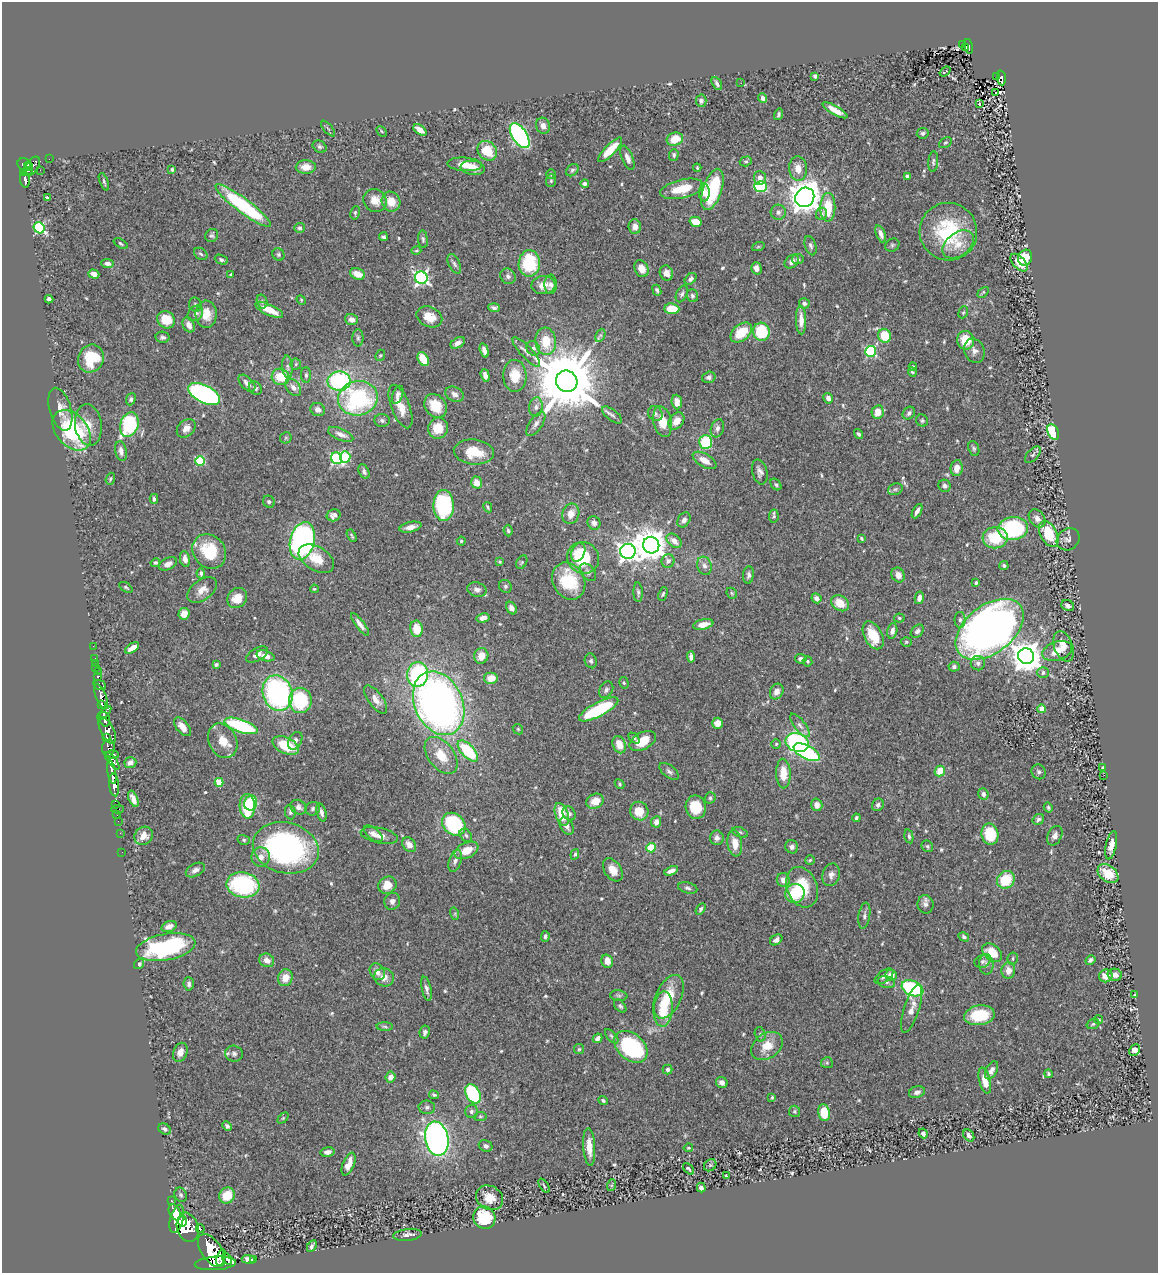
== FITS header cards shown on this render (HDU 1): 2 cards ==
NAXIS1  =                 1156
NAXIS2  =                 1271

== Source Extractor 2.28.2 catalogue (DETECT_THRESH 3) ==
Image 1156 x 1271 px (HDU 1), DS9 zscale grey, 1 PNG px = 1 image px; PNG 1160 x 1275 px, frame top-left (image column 1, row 1271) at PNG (2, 2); each listed source drawn as its Kron ellipse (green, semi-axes under 4 px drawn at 4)
Background 0.599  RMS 0.029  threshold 0.0866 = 3 sigma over >= 5 px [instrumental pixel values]
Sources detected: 578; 1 with non-positive FLUX_AUTO (blend fragments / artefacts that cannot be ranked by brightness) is neither listed nor drawn; of the other 577, the 500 brightest by FLUX_AUTO listed and drawn (77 fainter detections omitted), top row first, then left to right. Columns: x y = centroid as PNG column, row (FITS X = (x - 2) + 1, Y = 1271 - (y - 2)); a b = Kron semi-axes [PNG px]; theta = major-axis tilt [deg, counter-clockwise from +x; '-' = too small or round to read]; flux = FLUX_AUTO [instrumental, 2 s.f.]
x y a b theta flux
963 44 3 2 - 13
968 46 7 3 -76 70
966 47 3 3 - 14
945 72 6 3 37 38
815 76 4 3 - 3.8
996 77 3 2 - 8.7
1001 78 7 4 -85 130
717 83 7 4 -61 5.9
741 83 2 2 - 2.5
996 92 3 2 - 2.8
763 98 4 4 - 8.6
701 101 6 5 - 6.1
979 104 3 3 - 49
835 110 14 4 -30 19
779 114 6 4 74 3.6
543 126 8 7 - 12
328 128 9 3 -50 3.2
420 130 7 4 -37 21
382 131 6 3 -47 2.4
923 133 6 5 - 4.1
520 136 14 7 -57 430
675 139 8 6 18 34
945 143 7 4 29 2.8
320 147 7 5 -31 4.6
610 150 16 5 46 38
487 151 11 9 -49 56
674 155 6 4 87 4.3
627 158 13 5 -68 9.6
49 159 2 2 - 2.7
746 161 6 5 - 3.2
933 162 10 5 86 5
24 164 6 6 - 340
465 164 17 6 -4 27
29 166 4 3 - 160
32 166 11 6 56 430
306 167 10 7 1 20
473 168 12 7 -8 21
697 168 4 3 - 2.7
798 169 12 9 -84 20
40 170 2 2 - 7.7
172 170 3 3 - 3.2
572 170 7 5 44 4
28 171 5 3 - 68
24 173 3 3 - 150
551 174 5 5 - 2.9
907 176 4 3 - 3.8
760 178 7 6 - 12
25 179 8 4 -81 170
551 181 6 5 - 3.2
104 182 9 3 -69 3.2
585 184 4 4 - 5.5
761 187 6 5 - 180
682 189 22 9 13 54
712 189 21 9 72 120
704 192 9 5 89 16
805 197 10 9 - 3200
47 198 3 3 - 53
375 200 12 11 - 25
391 202 10 9 - 33
243 206 34 7 -37 210
828 207 14 7 89 60
778 212 7 7 - 6.8
355 213 7 4 80 3.3
821 214 6 5 - 8.1
695 222 6 5 - 27
635 227 7 6 - 13
39 228 6 5 - 210
299 228 5 5 - 4.5
948 232 29 28 - 160
881 234 9 4 -68 9.5
212 235 7 6 - 4.5
383 237 4 3 - 4
423 239 9 5 -84 4.5
121 243 8 4 -31 3.3
958 244 17 11 36 29
892 245 7 6 - 3.8
810 246 10 5 -72 6.1
758 247 6 4 19 2.6
416 251 5 3 - 2.3
201 254 7 5 -34 4
278 254 6 6 - 4
1025 258 8 7 - 30
798 259 6 5 - 3.3
221 260 7 4 -22 5.1
792 262 8 5 43 9.8
107 263 6 4 -7 9.4
529 263 13 10 89 110
1019 263 11 6 -47 29
454 264 11 5 -65 5.9
756 268 6 5 - 11
641 269 9 6 -66 18
666 273 8 6 -65 12
94 274 5 4 - 13
358 274 8 5 -20 25
231 275 3 3 - 5.9
508 276 8 7 - 6.5
421 278 6 6 - 510
691 279 7 4 45 6.8
551 284 10 6 -87 8
543 285 12 9 2 19
657 290 5 4 - 4
983 292 6 3 42 2.4
682 294 9 5 65 4.8
692 296 6 5 - 4.6
49 299 4 4 - 6.6
301 300 5 4 - 2.3
262 301 7 5 -75 4.1
804 303 5 5 - 5.5
195 305 7 6 - 4
494 308 6 4 -4 5.3
672 309 7 5 -6 46
269 310 15 5 -25 34
963 312 6 4 67 2.9
195 313 8 7 - 9.4
206 314 13 10 88 30
429 317 13 10 -24 33
351 319 6 5 - 9.2
166 320 9 8 - 45
801 320 14 5 -89 19
189 325 8 5 -65 12
761 332 9 8 - 97
741 333 12 8 40 49
600 335 7 4 65 4.1
885 336 7 6 - 51
162 337 7 5 -12 4.7
358 338 8 5 -90 4.6
966 340 9 8 - 43
546 341 14 10 -85 51
458 343 8 5 30 10
533 348 7 6 - 5.7
484 350 7 4 -73 9.1
870 351 5 5 - 200
974 351 12 10 -68 12
526 352 19 6 -47 11
380 355 6 4 67 2.4
91 358 14 12 61 79
423 359 7 5 -61 45
296 364 6 5 - 3.1
287 367 11 5 -86 7.4
913 367 4 3 - 3.6
912 372 5 3 - 2.6
306 375 8 5 -88 4.7
485 375 6 4 -73 9.7
515 376 16 11 -88 41
280 377 9 8 - 50
709 377 7 5 17 5.7
339 381 11 9 -2 270
567 381 11 10 - 23000
247 383 10 6 -45 9.5
293 387 9 6 -52 12
255 388 7 6 - 4.4
204 394 17 8 -27 490
454 394 9 7 -27 10
398 395 9 5 70 7.5
358 398 20 17 11 250
828 398 5 4 - 9.2
131 399 6 5 - 4.6
677 402 7 5 -84 14
400 406 23 9 -69 29
436 406 13 10 -53 47
536 407 9 6 81 7.8
60 409 22 10 -74 22
318 410 7 6 - 12
878 412 7 6 - 24
909 413 7 5 49 6.3
655 414 8 7 - 6.1
612 415 12 5 -39 6.8
382 420 7 6 - 5
676 421 9 7 52 21
922 421 6 5 - 3.5
662 422 16 9 -77 36
536 424 14 6 55 9.5
88 425 21 13 -82 28
129 425 12 9 71 180
186 428 10 8 45 12
438 428 10 10 - 36
717 428 9 6 72 7.7
72 430 23 15 -49 200
1053 432 8 5 -63 71
341 434 13 6 -23 14
859 434 5 4 - 3.9
286 438 6 5 - 2.4
706 442 7 6 - 83
974 449 8 5 -69 4
121 451 10 5 -79 11
474 452 20 12 -6 53
1033 455 10 5 48 4.9
345 457 5 5 - 120
337 458 6 5 - 210
704 460 13 6 -30 19
200 461 5 4 - 110
957 468 8 6 82 17
364 472 7 5 -63 6.1
760 472 13 7 -75 9.5
110 479 6 4 71 3.1
476 483 6 5 - 19
776 485 6 4 -49 3.4
945 486 6 6 - 5.4
895 489 7 5 21 4.4
154 499 5 4 - 4.4
269 502 6 5 - 5.8
444 505 15 10 -89 200
488 507 5 2 - 2.7
917 511 8 3 61 8.9
571 514 10 8 72 18
334 515 7 6 - 9.6
774 516 7 5 80 3.4
1037 518 10 7 -53 12
684 520 8 6 57 8.5
594 523 7 6 - 8.6
410 527 11 5 12 14
1013 528 15 11 6 240
508 530 6 4 -83 3.5
1049 534 14 8 -62 76
352 536 7 3 -61 3.2
862 538 4 3 - 2.5
995 538 13 10 5 75
1068 539 12 10 38 9.8
302 541 19 12 76 590
461 541 4 4 - 2.4
674 541 8 6 -42 16
651 545 8 8 - 3600
209 551 18 15 -49 83
628 551 8 7 - 1100
578 552 10 6 67 26
583 558 16 15 - 100
185 559 8 5 -79 12
316 559 19 11 -30 37
668 561 7 6 - 9
500 562 4 3 - 2.4
522 562 7 5 61 3.5
155 563 5 4 - 3
168 564 9 6 25 9.9
704 566 9 7 -73 9.5
1004 566 5 4 - 4.2
588 572 10 6 -49 6
201 573 5 3 - 4.1
748 575 8 5 84 6.4
898 575 8 6 -60 12
569 581 19 15 -61 93
976 583 4 3 - 2.9
505 586 7 6 - 4.3
126 587 7 3 -34 2.7
314 589 4 3 - 2.4
202 590 17 10 36 19
477 590 10 7 -14 8.7
638 592 10 4 -87 4.8
732 593 6 4 -46 2.8
663 594 7 4 66 3.4
237 598 11 9 46 27
816 598 5 4 - 7.6
919 598 6 4 79 11
840 603 9 7 -36 31
1068 606 7 5 -29 7.4
511 608 7 5 -56 8.9
184 614 6 5 - 16
483 618 7 4 14 9.2
899 618 5 4 - 3
960 620 8 5 90 5.3
360 624 14 4 -52 11
703 624 10 5 12 22
416 629 8 6 -82 42
989 629 39 24 38 1600
892 631 8 5 77 8.2
917 631 7 5 47 7
873 635 15 9 -63 53
906 642 5 4 - 2.8
93 646 2 2 - 5.3
1063 646 16 9 -71 18
132 648 8 4 34 15
1057 651 15 9 19 25
257 655 12 6 30 11
266 656 9 5 -17 14
481 656 8 7 - 24
1026 656 8 8 - 3500
691 657 6 4 -84 7.9
95 658 2 2 - 7.3
801 659 6 5 - 7
591 661 7 6 - 5.1
808 661 5 5 - 2.9
95 663 2 2 - 7.2
978 663 7 7 - 8.5
216 665 4 3 - 3.7
954 667 5 5 - 5.9
96 668 3 2 - 25
99 672 2 2 - 6.4
1043 672 5 5 - 7.6
417 675 12 10 82 200
98 677 4 3 - 95
491 678 7 6 - 23
624 683 6 4 -74 2.8
100 685 6 4 -22 210
606 690 9 6 59 6.2
777 692 8 6 61 12
278 693 18 14 -70 380
101 697 13 5 -69 1000
300 700 12 11 - 130
376 700 16 7 -53 16
439 703 33 24 -66 1200
102 705 4 3 - 430
599 709 22 7 28 140
1042 709 4 4 - 33
104 713 9 3 46 700
105 719 7 5 -73 1700
718 723 5 5 - 23
800 725 14 5 -52 9.2
241 726 17 6 -19 170
182 727 11 6 -50 14
518 729 6 4 -46 2.4
107 730 14 6 -64 1100
106 738 4 3 - 220
634 738 6 4 -45 3.4
223 741 18 14 -64 32
295 741 9 6 61 8.4
643 741 14 8 29 41
797 742 12 9 -20 310
776 744 5 4 - 2.5
286 745 14 8 -25 69
619 745 9 6 -68 27
108 748 8 6 89 490
468 751 13 6 -46 120
807 752 14 6 -27 230
112 755 7 4 -1 380
441 755 21 13 -53 43
112 761 10 4 -52 460
130 763 6 5 - 10
1102 768 3 3 - 2.4
669 771 11 6 -38 6.8
940 771 5 5 - 29
112 772 12 4 -79 1000
1039 772 7 7 - 5.2
783 773 15 7 -88 34
1104 775 2 2 - 11
219 782 4 4 - 55
619 784 5 4 - 2.5
114 785 11 5 -84 1400
983 794 5 5 - 6.8
710 798 6 5 - 3.9
133 799 8 4 -69 15
595 801 9 7 28 23
251 803 7 6 - 78
116 804 2 2 - 6.9
817 805 6 5 - 12
878 805 6 5 - 5.5
247 806 12 7 -87 130
298 807 8 7 - 7.9
696 807 12 10 -79 55
1048 808 5 4 - 3.8
118 809 6 2 0 26
313 809 7 6 - 4.9
639 811 9 9 - 39
290 812 7 5 -82 4.7
321 812 9 5 -75 7.7
569 813 7 6 - 6.1
562 814 12 6 -70 50
117 815 2 2 - 7.7
856 818 4 3 - 3.7
1038 819 6 5 - 5.3
118 821 2 2 - 9.6
656 822 6 5 - 12
454 824 13 10 -42 160
567 826 9 6 -59 10
740 832 8 5 -21 3.8
120 833 2 2 - 9.1
373 834 11 5 -40 8.4
990 834 11 8 -77 74
379 835 19 7 -12 18
466 835 7 5 -50 4.7
144 836 10 8 43 18
909 836 7 4 -77 3.6
1055 836 10 7 64 10
717 838 7 6 - 7.5
244 840 6 5 - 3.4
735 843 13 7 -81 25
409 845 8 6 -49 15
1111 845 14 5 78 19
927 846 6 5 - 3.4
792 847 7 6 - 7.2
286 848 33 25 -14 440
651 848 4 4 - 93
466 850 13 7 25 31
122 852 2 2 - 7.6
575 854 5 4 - 3.3
261 857 9 9 - 14
810 860 5 4 - 2.8
455 861 11 6 71 7.6
195 870 10 6 27 9.8
613 870 13 8 -56 23
671 871 7 4 24 10
1108 873 11 8 -36 42
831 875 11 8 74 10
783 880 7 6 - 11
1006 880 9 8 - 68
243 885 16 12 -10 230
387 885 9 8 - 28
802 887 21 15 -68 75
688 888 10 5 -13 5.2
795 893 10 9 - 64
392 901 9 7 69 8.6
925 904 9 8 - 7.6
701 909 6 4 59 3.7
455 914 6 4 -73 2.5
864 916 13 5 81 6.6
169 926 8 5 18 13
545 936 5 4 - 4.7
964 937 6 4 -30 4.3
776 940 7 5 34 6.5
166 947 30 13 10 260
992 953 11 7 -37 45
1013 959 6 5 - 3.6
267 960 8 6 -28 15
1090 960 5 3 - 4.2
607 961 7 5 -73 20
982 961 8 6 18 5.3
139 964 5 5 - 5.3
986 964 10 7 -89 8.5
1008 970 8 7 - 17
377 972 9 7 -55 14
891 975 6 5 - 18
1115 975 7 6 - 9.7
884 976 11 5 35 7.3
1106 976 7 6 - 22
384 977 10 9 - 17
285 978 8 7 - 21
886 982 9 6 -12 5.1
189 984 6 5 - 6.8
912 988 11 7 -23 220
426 989 12 5 -78 7.8
1134 995 4 3 - 3.5
619 996 8 5 -6 4.2
669 997 23 12 65 60
620 1006 7 5 -50 4.1
663 1009 17 9 86 61
912 1009 25 7 72 21
979 1015 15 10 9 79
1098 1020 5 4 - 2.8
1093 1024 6 4 18 3.1
385 1027 8 4 -1 3.3
425 1032 6 5 - 5.4
760 1034 7 5 -74 3.9
612 1036 9 4 -49 4.3
597 1038 5 4 - 8.5
767 1046 17 12 34 36
631 1047 19 13 -42 220
579 1049 5 5 - 2.8
1134 1050 6 5 - 14
180 1052 10 7 68 12
234 1054 9 8 - 7.9
827 1063 6 5 - 3.5
668 1069 5 5 - 5.8
992 1070 10 5 63 9.8
1048 1074 4 4 - 3.4
391 1077 5 5 - 14
985 1081 13 5 -76 28
722 1082 6 5 - 7.3
917 1092 8 6 18 9
473 1094 10 7 -62 170
434 1095 5 4 - 3.7
772 1097 4 3 - 2.5
603 1100 5 4 - 2.9
427 1107 8 6 -3 5.9
471 1111 7 6 - 5.7
795 1111 6 5 - 3.4
824 1113 8 6 -80 45
480 1116 6 4 7 2.9
283 1118 6 4 45 2.3
227 1126 5 4 - 5.1
165 1129 6 5 - 6.4
923 1133 5 4 - 7
969 1135 6 5 - 7.5
437 1139 17 11 -79 960
486 1146 7 5 -24 6.5
589 1147 19 6 -86 23
688 1148 5 3 - 2.6
328 1152 7 4 7 8.6
349 1164 12 5 68 22
710 1165 7 5 44 3.7
689 1169 7 3 -45 3
726 1176 3 3 - 3.1
612 1185 6 4 71 2.4
544 1186 8 3 -57 2.9
701 1188 5 4 - 6.8
181 1195 7 6 - 4.3
227 1195 8 7 - 37
489 1198 14 11 -30 26
171 1201 3 3 - 65
175 1212 8 5 -65 1300
484 1218 11 11 - 72
177 1219 14 6 75 2500
182 1221 5 4 - 790
188 1227 15 10 -73 1900
200 1229 4 2 - 80
407 1235 14 6 7 7.8
312 1246 6 3 61 4.6
211 1251 19 10 -55 4700
221 1257 8 3 72 810
227 1259 6 3 -53 270
248 1259 6 4 -6 12
254 1259 3 2 - 8.8
215 1263 20 6 4 3300
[77 fainter detections neither listed nor drawn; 1 non-positive-flux detection neither listed nor drawn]